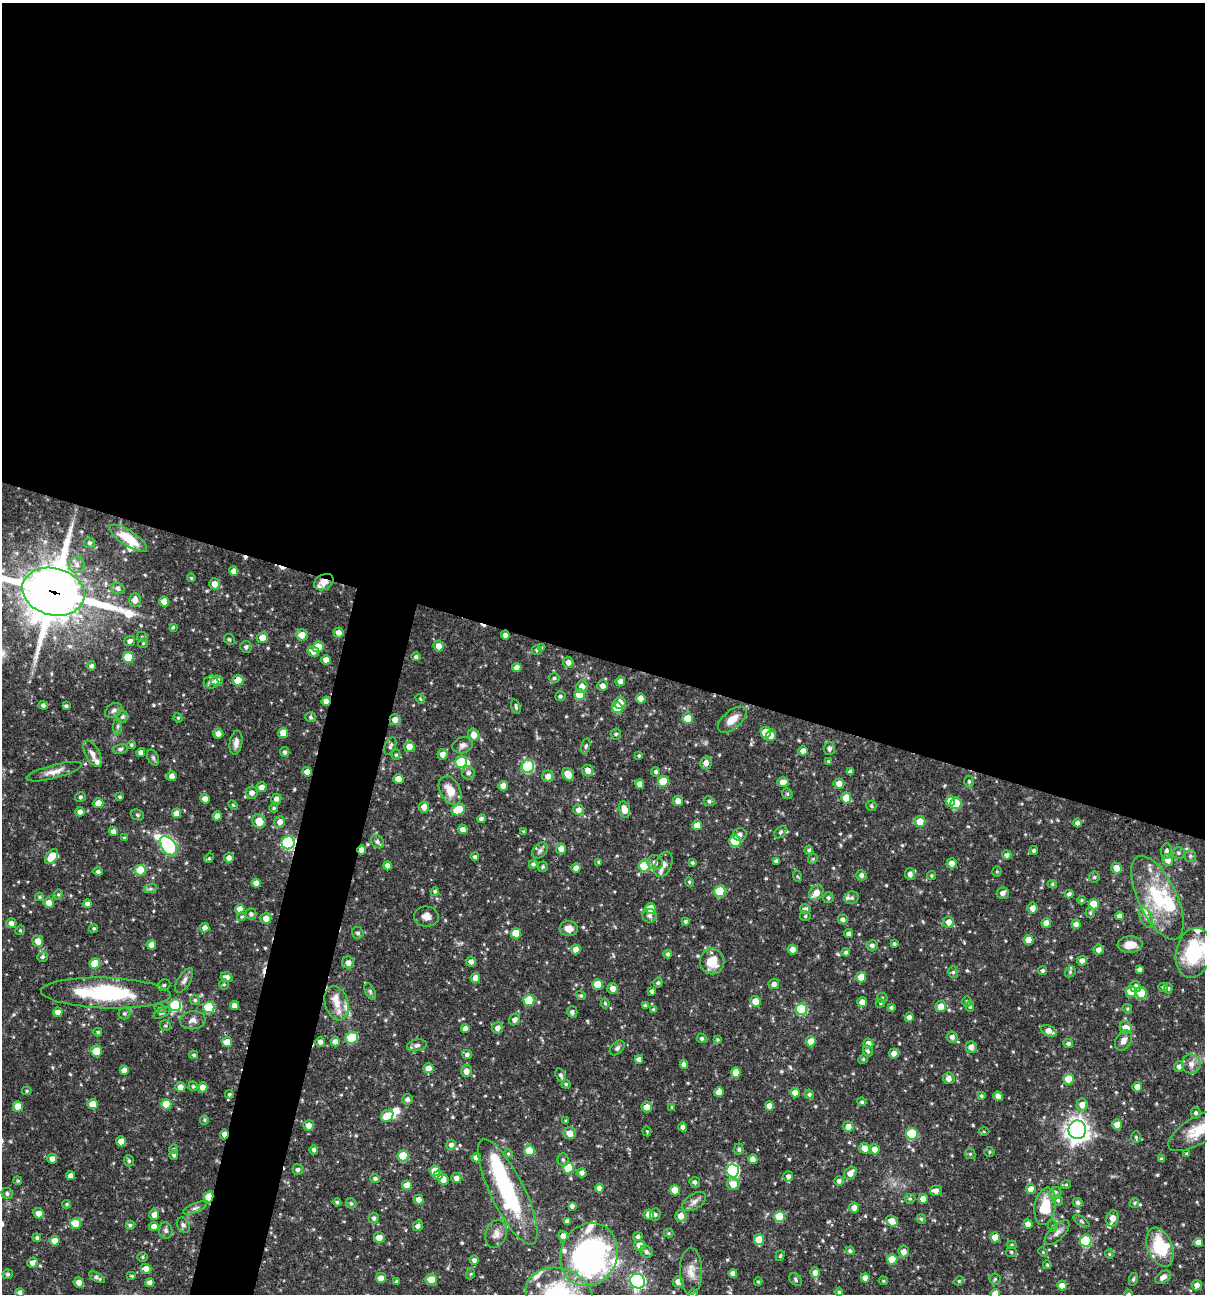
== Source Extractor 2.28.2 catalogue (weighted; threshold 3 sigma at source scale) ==
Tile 3 of 4 x 4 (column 3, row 1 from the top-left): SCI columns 2657-3859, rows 3875-5166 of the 5187 x 5168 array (HDU 1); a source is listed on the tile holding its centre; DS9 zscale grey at full resolution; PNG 1207 x 1296 px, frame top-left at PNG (2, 3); each listed source drawn as its Kron ellipse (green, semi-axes under 4 px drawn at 4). Shown black and unused: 54% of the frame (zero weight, under 3 of 4 exposures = <1% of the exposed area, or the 3 px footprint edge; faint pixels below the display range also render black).
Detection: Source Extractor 2.28.2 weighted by HDU 2 'WHT'; one run over the whole footprint, this tile lists its part. Background 0.0667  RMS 0.0035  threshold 0.0157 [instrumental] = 3 sigma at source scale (4.5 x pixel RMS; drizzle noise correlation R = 1.50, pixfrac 1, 0.05/0.05 arcsec/px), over >= 5 px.
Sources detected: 600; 5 inside a brighter object's white glare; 4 cosmic-ray / hot-pixel residue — neither listed nor drawn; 19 inside a brighter listed object's ellipse — not listed separately; of the other 572, all 500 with FLUX_AUTO >= 0.412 (the completeness limit of this list) listed and drawn (72 fainter detections not listed), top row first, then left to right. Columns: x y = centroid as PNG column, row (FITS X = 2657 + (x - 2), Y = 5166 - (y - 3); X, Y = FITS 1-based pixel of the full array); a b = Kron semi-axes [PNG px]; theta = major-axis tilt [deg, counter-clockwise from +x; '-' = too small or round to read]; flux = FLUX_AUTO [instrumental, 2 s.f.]
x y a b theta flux
128 538 22 7 -33 9.5
89 543 5 5 - 0.74
77 565 8 7 - 1.8
234 571 5 4 - 1.9
191 578 4 3 - 0.41
324 582 10 7 29 3.7
215 584 5 5 - 2.8
118 588 6 5 - 1.2
53 592 31 23 -15 1400
135 600 6 6 - 2.5
164 601 5 5 - 3.3
173 627 4 4 - 0.48
339 633 5 5 - 2.2
302 635 6 5 - 3.6
505 635 4 4 - 1.8
142 637 6 4 -47 0.55
262 637 6 5 - 3.5
229 639 6 5 - 0.65
130 641 5 5 - 1.3
143 643 5 4 - 0.46
439 646 5 5 - 2.5
246 647 6 5 - 0.97
318 647 5 5 - 6.5
542 648 4 4 - 0.51
537 650 5 4 - 0.63
313 652 6 5 - 2.4
416 657 5 4 - 0.77
128 658 5 5 - 12
326 660 5 4 - 3
568 662 5 5 - 1.5
92 666 5 4 - 0.95
517 668 4 4 - 2.1
554 678 5 4 - 0.69
238 680 5 5 - 7.1
217 681 6 5 - 2.2
620 681 5 4 - 1.6
211 682 7 6 - 1.3
603 686 5 5 - 1.7
582 687 6 5 - 2.8
580 695 5 5 - 11
560 696 5 5 - 0.76
641 698 5 5 - 3.3
420 699 5 4 - 0.45
326 701 4 4 - 2.7
620 703 6 6 - 4
43 705 4 4 - 1
66 706 4 3 - 0.69
516 707 7 3 -73 0.61
617 708 5 5 - 11
114 710 9 6 33 1.1
122 717 6 5 - 0.85
311 717 5 5 - 0.72
178 718 5 4 - 0.43
688 719 5 5 - 6.8
395 720 5 5 - 2.4
732 720 17 9 41 4
118 726 8 4 89 0.71
766 732 5 5 - 8
283 733 5 5 - 5.5
218 734 5 5 - 2.5
616 734 5 5 - 0.59
474 735 6 5 - 3.1
771 735 6 5 - 2.8
236 743 12 6 81 1.8
131 745 4 4 - 0.61
462 745 10 7 17 1.7
390 746 9 5 65 0.95
586 746 8 4 76 0.69
409 747 5 5 - 3.4
829 748 6 5 - 1.3
120 749 7 5 11 0.72
803 751 4 4 - 2.3
141 752 4 4 - 1.6
285 752 5 4 - 0.84
92 754 14 7 -62 2
443 754 5 5 - 2.5
396 755 5 4 - 0.57
639 756 4 3 - 0.45
153 758 8 5 -63 0.73
461 762 6 5 - 14
829 762 4 4 - 0.85
706 763 6 6 - 2.1
528 766 6 6 - 27
588 771 6 5 - 2.3
54 772 28 6 15 3.2
307 772 4 4 - 2.4
656 772 5 4 - 0.79
850 772 4 4 - 1.1
468 773 6 6 - 1.3
568 775 7 5 -53 3.6
172 776 5 4 - 2.2
548 776 6 5 - 2.3
398 779 5 4 - 2.8
663 781 5 5 - 9.3
969 781 6 4 -89 0.63
783 782 6 5 - 2.2
640 784 5 4 - 2.6
839 784 5 5 - 2.6
503 786 5 5 - 2.1
261 787 5 5 - 2.1
450 790 15 10 -62 5.6
252 793 6 6 - 1.8
787 794 6 5 - 0.57
80 797 5 4 - 0.73
119 797 3 3 - 0.48
846 798 5 5 - 6.5
205 799 5 4 - 2.4
276 799 5 5 - 1.5
678 801 5 5 - 2.6
709 801 5 5 - 0.74
950 801 5 5 - 3.4
98 803 5 5 - 4.2
956 803 6 5 - 11
233 805 6 3 -45 0.41
871 806 5 4 - 0.6
424 807 5 5 - 2.8
274 808 4 4 - 0.51
458 810 7 5 26 9.9
578 810 5 5 - 2
624 810 8 5 -75 3.1
80 812 5 4 - 1.8
177 813 5 4 - 2.6
137 815 7 5 -23 0.59
217 816 4 4 - 2.2
481 819 4 4 - 1.2
259 821 7 6 - 4.3
920 821 5 5 - 4.7
280 822 5 5 - 2.2
1078 823 4 4 - 1.2
697 825 5 5 - 4
463 829 5 4 - 2
113 831 5 4 - 1.3
524 831 3 3 - 0.43
780 832 7 5 49 0.79
740 834 6 6 - 1.4
124 838 4 3 - 0.49
735 841 6 5 - 17
377 842 7 5 -46 1.1
288 843 6 6 - 37
168 846 11 7 -50 62
561 849 5 5 - 2.7
361 850 5 4 - 2.3
540 850 9 6 47 1.2
809 850 4 4 - 0.7
1034 851 4 4 - 0.72
1166 851 8 5 85 1
1178 853 6 5 - 0.74
1007 855 4 4 - 1.2
52 856 8 5 55 7.2
1190 856 6 5 - 0.7
475 857 4 4 - 0.72
209 858 5 4 - 0.44
229 858 5 5 - 1.9
813 859 5 4 - 0.55
1168 860 6 5 - 2.5
777 861 4 4 - 1.2
599 862 4 3 - 0.56
655 862 8 7 - 1.8
692 863 3 3 - 0.56
952 863 5 5 - 2.6
533 864 4 4 - 0.83
663 864 13 8 66 1.9
388 866 4 4 - 2.2
644 866 5 5 - 13
543 867 5 5 - 0.64
576 868 5 4 - 2.2
1116 868 5 5 - 2.9
140 870 5 5 - 12
98 872 5 4 - 0.94
997 872 5 4 - 0.44
910 874 6 5 - 1.4
861 875 5 5 - 1.3
797 876 6 4 -71 0.42
931 876 4 4 - 0.48
1094 877 5 5 - 0.47
689 882 5 4 - 0.57
256 883 4 4 - 2.3
1052 884 5 4 - 0.6
150 889 7 4 18 0.69
435 891 4 4 - 0.58
720 891 6 5 - 14
816 893 8 6 46 3.1
1003 893 6 5 - 1.5
58 894 5 4 - 0.49
1069 894 4 4 - 0.84
39 897 4 3 - 0.49
828 898 5 5 - 0.83
852 898 7 6 - 0.96
1157 898 45 19 -64 23
1082 900 4 4 - 0.44
49 903 5 5 - 2.4
87 904 4 4 - 1.3
1094 904 5 5 - 8
650 908 6 5 - 6.1
1033 908 5 5 - 2.1
240 909 5 4 - 2.4
805 909 5 5 - 1.4
1090 913 6 4 -88 0.53
251 914 5 5 - 1
426 916 12 10 -8 2.6
649 916 7 7 - 1.4
805 916 5 5 - 0.56
1119 916 4 4 - 1.5
242 917 5 4 - 0.43
1146 917 11 5 -66 1.6
266 918 5 5 - 2.8
843 919 5 4 - 1.2
685 921 4 4 - 0.68
949 922 6 5 - 2.4
11 923 5 5 - 1.9
1046 923 5 4 - 2.2
1076 924 4 4 - 1.9
94 928 4 4 - 0.53
205 928 4 4 - 2.4
569 929 9 7 -5 2.8
20 930 5 4 - 0.44
358 933 6 5 - 0.94
516 933 5 5 - 7.8
849 934 4 4 - 1.3
1028 940 5 5 - 4.1
38 941 6 5 - 3
894 944 3 3 - 0.6
151 945 5 4 - 2.5
872 945 5 5 - 1.2
1130 945 12 8 4 4.1
576 949 5 5 - 2.3
793 950 5 5 - 2.2
1099 950 5 5 - 1.9
846 952 4 4 - 0.84
1194 953 25 17 78 22
668 954 4 4 - 0.76
43 957 5 5 - 0.69
471 961 5 5 - 1.7
712 961 13 12 - 6.8
1082 961 5 5 - 1.7
95 963 5 5 - 7.1
348 963 6 6 - 2.2
1139 969 4 4 - 0.99
1043 971 4 4 - 0.75
953 972 6 5 - 0.64
1070 972 6 4 48 0.51
227 977 6 5 - 1.9
861 977 5 5 - 5.7
475 978 5 5 - 2.3
184 980 14 6 58 1.5
658 983 5 4 - 0.64
224 984 5 4 - 0.46
597 984 5 5 - 6.6
774 984 5 5 - 1.7
164 985 6 5 - 0.75
1135 986 5 5 - 1.9
1163 987 5 4 - 0.65
613 988 5 5 - 2.4
1168 988 5 4 - 0.57
370 991 9 4 -64 0.66
652 991 4 3 - 0.93
1131 991 5 5 - 5.8
106 993 65 15 -2 36
1141 993 6 5 - 7.5
581 995 5 4 - 0.49
882 998 5 5 - 0.53
195 1000 5 5 - 0.76
529 1000 5 5 - 13
755 1001 5 5 - 4
862 1002 5 5 - 2.4
967 1002 5 4 - 0.52
337 1003 17 11 -73 5.1
605 1003 5 4 - 0.49
880 1003 5 4 - 0.46
175 1005 6 6 - 26
645 1005 4 3 - 0.61
234 1006 4 4 - 2.5
941 1006 5 5 - 3.3
209 1007 5 5 - 19
891 1007 4 3 - 0.71
970 1007 5 4 - 0.61
160 1008 6 4 -20 0.48
801 1009 6 5 - 22
1127 1009 5 4 - 0.46
654 1010 4 4 - 0.68
58 1012 5 4 - 2.2
572 1012 5 5 - 0.98
124 1013 6 6 - 0.63
162 1013 9 4 26 0.72
909 1017 4 4 - 1.7
193 1020 13 9 6 2
515 1020 6 5 - 1.6
165 1026 5 5 - 0.65
1126 1027 6 6 - 2.9
498 1028 6 5 - 1.8
465 1029 4 4 - 1.6
1049 1031 8 5 -27 2.6
98 1032 4 4 - 0.51
952 1037 5 5 - 1.4
352 1038 6 5 - 16
702 1038 5 4 - 0.78
717 1040 4 4 - 0.51
335 1041 5 4 - 2.2
811 1041 5 5 - 4.7
1123 1041 11 7 60 2.2
227 1042 5 5 - 4.3
320 1042 5 5 - 1.5
868 1044 5 5 - 2.2
1068 1044 5 4 - 0.93
417 1045 10 5 11 1.2
971 1047 6 5 - 2.3
617 1048 9 6 44 0.95
97 1051 6 5 - 5.9
868 1051 6 4 -62 0.79
894 1053 5 5 - 2.2
467 1054 5 4 - 0.92
194 1055 4 4 - 0.63
639 1059 4 4 - 1.5
863 1059 5 4 - 0.46
1191 1064 10 9 - 2.4
684 1065 4 4 - 1.5
1179 1066 5 5 - 1.4
428 1068 5 5 - 2.9
124 1070 4 4 - 2.3
466 1071 6 5 - 2.4
736 1072 5 4 - 3.6
561 1075 7 5 -71 0.93
949 1078 6 5 - 2.1
1069 1079 5 5 - 8.7
566 1084 4 4 - 0.56
193 1086 5 4 - 0.55
180 1087 5 5 - 2.2
203 1087 5 5 - 2.3
1137 1087 5 4 - 2.5
27 1091 5 4 - 0.47
719 1092 5 4 - 2.9
795 1092 5 4 - 3.5
229 1094 4 4 - 0.59
809 1094 5 4 - 0.83
981 1096 4 4 - 0.55
998 1096 5 4 - 2
407 1099 5 5 - 1.1
862 1102 4 4 - 0.64
93 1104 5 5 - 4.7
166 1104 5 5 - 7.8
1082 1105 6 5 - 2.7
18 1106 5 5 - 5
769 1106 5 4 - 2.5
647 1107 5 5 - 2.4
672 1107 4 4 - 0.45
1196 1113 5 5 - 0.86
387 1116 7 5 43 5.6
204 1120 5 4 - 0.45
566 1121 3 3 - 0.54
309 1125 5 5 - 2.3
1117 1125 5 5 - 3.4
683 1127 4 4 - 1.2
848 1127 5 5 - 2.5
1077 1130 9 8 - 250
1199 1130 34 13 30 8.9
647 1131 5 4 - 0.42
984 1132 5 3 - 0.45
570 1133 6 6 - 2.9
224 1134 5 4 - 2.3
912 1134 6 5 - 17
1136 1137 6 4 -87 0.52
121 1141 5 5 - 3.7
451 1145 5 5 - 1.3
865 1148 5 5 - 3.5
173 1149 4 4 - 0.43
739 1149 5 4 - 0.77
874 1149 5 5 - 2.5
314 1150 4 4 - 0.85
529 1151 5 5 - 8
990 1152 5 5 - 0.53
1187 1153 3 3 - 0.42
508 1154 5 4 - 0.43
970 1154 5 5 - 0.51
174 1155 5 4 - 0.77
403 1156 5 5 - 14
476 1158 5 4 - 2.2
52 1159 5 5 - 2.1
753 1159 5 4 - 2.6
1162 1159 4 4 - 0.85
563 1160 6 5 - 0.74
129 1161 5 5 - 0.7
568 1168 5 5 - 11
298 1170 5 5 - 1.1
435 1171 5 5 - 6.9
733 1171 6 6 - 42
582 1173 5 4 - 1.4
850 1173 7 5 50 3.1
438 1175 5 4 - 1.7
71 1176 4 4 - 2.4
788 1176 5 5 - 1.2
375 1178 5 4 - 0.85
456 1178 5 5 - 1.9
443 1179 6 5 - 3.4
18 1181 4 4 - 0.49
839 1181 5 5 - 1.2
695 1182 5 5 - 1
733 1184 6 6 - 3.7
407 1185 5 5 - 4.2
1066 1185 5 4 - 0.43
599 1188 4 4 - 1.9
1031 1189 5 5 - 2.4
675 1190 5 5 - 5.9
936 1191 6 5 - 2.1
508 1192 58 17 -64 35
7 1193 5 5 - 0.81
1055 1193 6 6 - 2.2
209 1197 5 4 - 11
419 1199 5 5 - 2.2
910 1199 5 5 - 0.51
923 1199 5 5 - 3.1
1058 1200 6 5 - 0.82
337 1202 4 4 - 0.61
694 1202 13 7 32 1.9
351 1203 6 4 -41 0.57
1078 1203 5 4 - 0.94
1134 1203 5 4 - 0.47
67 1204 4 4 - 0.54
572 1206 4 4 - 1.1
1045 1206 19 10 81 10
195 1208 13 4 22 1.2
854 1208 5 5 - 2.5
39 1213 5 5 - 2.7
655 1214 6 5 - 0.66
154 1215 5 5 - 2.5
649 1215 5 5 - 2.5
681 1216 6 5 - 2.8
779 1216 5 5 - 10
374 1218 5 5 - 1.1
1112 1218 8 6 76 3.3
921 1219 5 4 - 0.59
567 1221 4 4 - 1.5
892 1221 6 5 - 3.5
1081 1221 9 3 -34 0.61
75 1223 5 5 - 7.7
1028 1224 4 4 - 2.2
130 1225 4 4 - 0.63
183 1225 8 6 -61 0.94
154 1226 4 4 - 2.7
418 1226 5 5 - 1.4
1053 1226 6 4 -72 0.45
166 1230 8 6 -77 1
669 1233 5 4 - 0.45
1057 1233 16 7 44 2
496 1234 14 10 70 2.7
563 1236 5 4 - 2.5
638 1237 5 4 - 1.1
995 1237 5 5 - 4.8
37 1238 4 4 - 0.84
379 1238 5 5 - 3.4
759 1239 5 5 - 6.6
54 1241 5 5 - 3.2
1086 1241 6 5 - 23
1198 1242 4 4 - 2.3
640 1245 5 5 - 3
1012 1245 5 4 - 0.53
1160 1247 20 12 -69 17
850 1251 4 4 - 0.81
646 1252 7 5 -37 1
904 1252 5 5 - 2.4
1011 1252 5 5 - 0.65
1043 1252 5 4 - 0.42
589 1254 32 28 65 97
1109 1254 4 4 - 0.44
780 1256 5 4 - 0.52
143 1257 5 4 - 0.53
892 1259 5 5 - 7.8
474 1260 4 4 - 1.1
32 1263 5 5 - 2
1047 1265 4 4 - 0.53
146 1269 5 5 - 2.5
691 1271 23 11 -89 4.2
815 1272 5 5 - 2.3
733 1273 4 4 - 1.7
8 1274 5 5 - 0.73
470 1274 5 3 - 0.42
132 1276 5 4 - 0.45
97 1277 9 4 -31 1.2
1163 1277 9 5 31 1.5
381 1278 5 5 - 2.4
865 1278 4 4 - 2.6
431 1279 5 5 - 5.1
995 1279 5 5 - 0.55
1133 1279 6 4 78 0.61
796 1280 7 5 -50 0.72
396 1281 4 3 - 0.45
638 1281 8 7 - 80
883 1281 5 4 - 0.43
959 1281 5 4 - 0.49
79 1282 5 5 - 2.3
150 1282 5 4 - 1.4
678 1282 5 5 - 2.7
758 1282 4 4 - 0.41
1197 1285 5 5 - 1.9
1062 1286 5 4 - 2.7
20 1292 4 4 - 1.1
839 1292 4 4 - 0.61
559 1294 34 26 -16 28
693 1294 5 4 - 1.1
995 1294 5 4 - 2.6
1129 1294 4 3 - 0.51
Overlapping masked pixels (flux is a lower limit): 11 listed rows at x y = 324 582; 53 592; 505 635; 238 680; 326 701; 288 843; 361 850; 175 1005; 224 1134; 508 1192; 209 1197
Isophote crosses this tile's border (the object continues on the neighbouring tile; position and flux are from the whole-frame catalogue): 7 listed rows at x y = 53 592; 1199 1130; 20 1292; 559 1294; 693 1294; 995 1294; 1129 1294